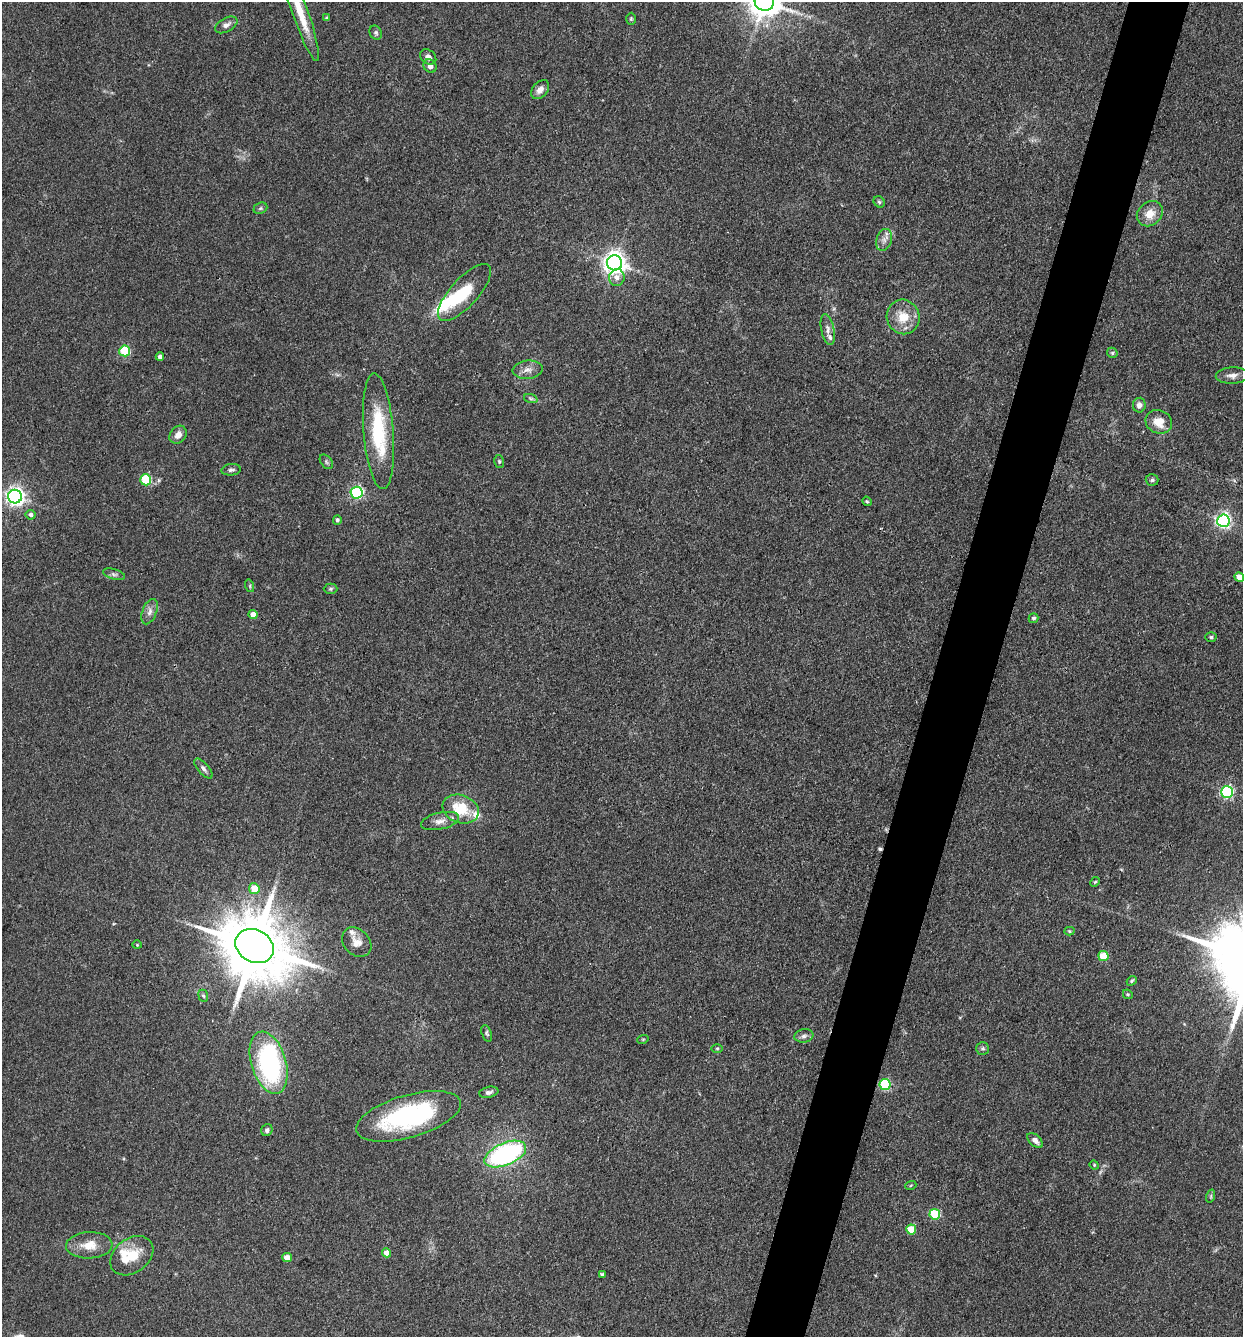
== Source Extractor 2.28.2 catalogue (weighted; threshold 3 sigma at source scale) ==
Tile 10 of 4 x 4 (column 2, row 3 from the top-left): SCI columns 1503-2743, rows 1337-2671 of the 5357 x 5342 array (HDU 1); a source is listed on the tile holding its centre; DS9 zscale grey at full resolution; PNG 1245 x 1339 px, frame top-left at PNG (2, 2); each listed source drawn as its Kron ellipse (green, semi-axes under 4 px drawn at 4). Shown black and unused: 5% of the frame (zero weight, under 3 of 4 exposures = <1% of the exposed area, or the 3 px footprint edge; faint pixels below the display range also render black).
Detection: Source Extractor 2.28.2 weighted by HDU 2 'WHT'; one run over the whole footprint, this tile lists its part. Background 0.132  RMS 0.0068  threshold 0.0305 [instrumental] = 3 sigma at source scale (4.5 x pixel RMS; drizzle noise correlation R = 1.50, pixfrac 1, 0.05/0.05 arcsec/px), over >= 5 px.
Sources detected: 94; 1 too faint to see at this stretch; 3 inside a brighter object's white glare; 1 cosmic-ray / hot-pixel residue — neither listed nor drawn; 6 inside a brighter listed object's ellipse — not listed separately; the other 83 listed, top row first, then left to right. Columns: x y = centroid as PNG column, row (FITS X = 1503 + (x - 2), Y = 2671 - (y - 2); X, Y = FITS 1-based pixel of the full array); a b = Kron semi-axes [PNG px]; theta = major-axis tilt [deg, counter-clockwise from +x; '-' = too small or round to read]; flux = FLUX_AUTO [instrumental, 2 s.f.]
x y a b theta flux
764 2 9 9 - 1300
299 10 53 8 -71 21
327 18 4 3 - 1.1
631 19 6 5 - 1.1
226 25 12 7 29 3.3
376 33 7 6 - 1.5
428 57 9 6 -38 3.2
430 66 7 6 - 4.8
540 90 11 7 49 4.4
879 202 6 5 - 1.3
260 208 7 5 22 1.3
1150 214 14 11 39 8.7
884 240 11 7 72 3.9
615 263 7 7 - 520
617 277 8 8 - 3.8
464 292 36 14 48 24
903 317 17 16 - 14
828 329 16 6 -79 3.8
125 351 5 5 - 46
1112 353 5 5 - 1
160 357 4 4 - 2.7
528 370 15 9 5 4.9
1232 375 16 8 2 4.4
531 399 7 4 -19 1.4
1139 405 7 6 - 3.9
1159 422 13 11 -22 10
378 431 58 15 -85 49
178 435 10 8 51 5.2
499 461 6 5 - 1.1
326 462 8 5 -52 1.3
231 470 9 5 6 1.8
146 480 5 5 - 43
1152 480 6 5 - 1.6
356 493 6 6 - 120
15 497 7 6 - 330
867 501 5 4 - 0.79
30 515 5 4 - 2.2
337 520 4 4 - 1.6
1223 521 6 6 - 190
114 574 11 5 -17 2.1
1239 577 5 4 - 6
250 586 6 4 -73 0.88
330 589 7 5 1 1.3
150 612 13 7 69 3.7
253 615 4 4 - 6.2
1034 618 5 5 - 1.5
1211 637 5 4 - 1.2
203 769 12 5 -49 2.6
1227 792 6 6 - 110
461 809 18 14 -20 23
440 821 19 8 13 5.5
1095 882 5 4 - 0.86
254 889 5 5 - 13
1070 931 5 4 - 0.81
357 942 16 12 -46 6.9
137 945 4 4 - 0.66
255 946 20 16 -29 6700
1103 956 5 5 - 20
1132 981 5 4 - 0.92
1128 994 5 4 - 0.88
203 996 6 4 -67 1.1
487 1033 8 5 -70 1.3
804 1036 9 6 11 2.5
643 1039 6 3 18 0.65
717 1048 5 3 - 0.79
983 1048 6 6 - 1.7
269 1063 32 17 -73 110
885 1084 5 5 - 59
489 1092 10 5 12 2.1
408 1116 54 21 16 95
267 1130 6 5 - 1.9
1035 1141 9 5 -43 3.3
505 1154 22 11 23 120
1094 1165 5 4 - 0.67
911 1185 6 3 19 0.67
1211 1196 7 4 72 1
935 1214 5 5 - 42
911 1230 5 5 - 19
89 1245 23 13 3 12
387 1253 4 4 - 7.1
132 1256 24 17 37 17
287 1258 5 4 - 8.2
602 1274 4 3 - 1.2
Isophote crosses this tile's border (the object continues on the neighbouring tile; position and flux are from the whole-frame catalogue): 2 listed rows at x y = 764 2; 299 10